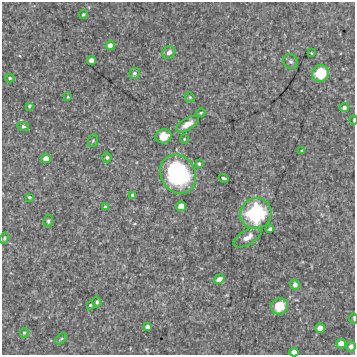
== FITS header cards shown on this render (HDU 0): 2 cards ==
NAXIS1  =                  353 /Length X axis
NAXIS2  =                  353 /Length Y axis

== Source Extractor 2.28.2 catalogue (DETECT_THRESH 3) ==
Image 353 x 353 px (HDU 0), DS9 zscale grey, 1 PNG px = 1 image px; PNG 357 x 357 px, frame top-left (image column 1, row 353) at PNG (2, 2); each listed source drawn as its Kron ellipse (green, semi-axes under 4 px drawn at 4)
Background 3210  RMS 190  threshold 568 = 3 sigma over >= 5 px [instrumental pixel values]
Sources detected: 48; all 48 listed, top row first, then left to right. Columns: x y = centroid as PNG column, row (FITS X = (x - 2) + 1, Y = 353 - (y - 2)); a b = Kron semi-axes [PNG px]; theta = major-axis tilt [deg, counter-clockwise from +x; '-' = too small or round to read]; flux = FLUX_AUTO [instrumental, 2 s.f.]
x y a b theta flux
83 14 4 3 - 1.6e+04
110 46 4 4 - 7.6e+04
169 52 7 5 44 5.2e+04
311 53 3 2 - 9.0e+03
91 61 4 4 - 9.1e+04
291 62 8 7 - 3.4e+04
134 73 5 5 - 2.6e+04
321 73 8 8 - 5.0e+05
10 78 5 4 - 2.4e+04
68 97 3 3 - 1.0e+04
190 97 5 4 - 1.7e+04
29 106 3 3 - 2.1e+04
344 107 4 4 - 4.0e+04
201 113 5 3 - 1.7e+04
354 120 4 2 - 1.7e+04
187 124 13 6 31 1.1e+05
23 126 6 4 -17 3.4e+04
163 136 8 7 - 1.6e+05
184 139 4 4 - 1.3e+04
93 141 6 5 - 2.0e+04
302 151 4 3 - 1.5e+04
107 157 5 4 - 2.5e+04
46 159 5 4 - 1.1e+05
199 164 4 3 - 2.2e+04
178 174 20 17 -60 1.6e+06
224 178 5 3 - 3.8e+04
133 195 4 3 - 3.8e+04
29 197 4 3 - 1.5e+04
181 206 5 5 - 1.2e+05
105 207 3 3 - 1.3e+04
256 213 16 15 - 1.3e+06
48 221 6 5 - 2.3e+04
270 229 4 3 - 4.3e+04
248 237 16 7 32 1.1e+05
4 238 6 4 70 1.7e+04
219 279 5 4 - 7.0e+04
295 285 5 4 - 6.0e+04
97 302 5 4 - 2.5e+04
90 305 3 3 - 2.0e+04
279 306 9 8 - 2.5e+05
354 318 5 2 - 1.5e+04
147 327 4 4 - 6.0e+04
320 328 5 5 - 1.2e+05
24 333 5 4 - 1.8e+04
61 339 7 4 44 2.0e+04
341 343 5 4 - 1.1e+05
351 346 5 5 - 6.4e+04
294 352 4 4 - 9.1e+04
At the frame edge (FLAGS 8, measured only in part): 3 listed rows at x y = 354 120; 354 318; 294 352